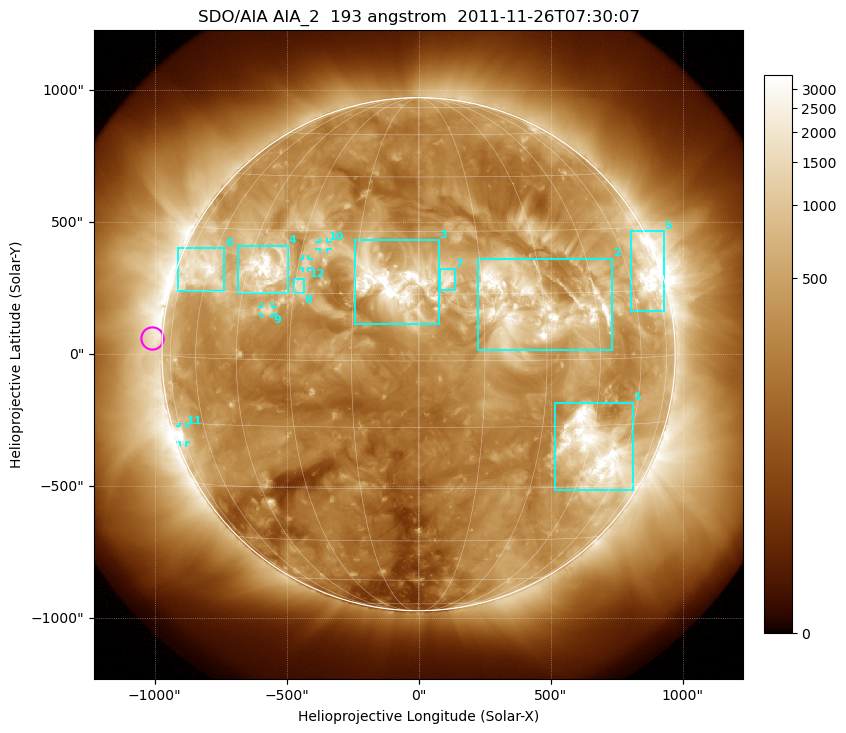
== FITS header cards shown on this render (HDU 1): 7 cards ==
TELESCOP= 'SDO/AIA'
INSTRUME= 'AIA_2'
WAVELNTH=                  193
WAVEUNIT= 'angstrom'
DATE-OBS= '2011-11-26T07:30:07.84'
CTYPE1  = 'HPLN-TAN'
CTYPE2  = 'HPLT-TAN'

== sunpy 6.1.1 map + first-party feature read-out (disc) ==
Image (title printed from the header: SDO/AIA AIA_2  193 angstrom  2011-11-26T07:30:07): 1024 x 1024 px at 2.4 arcsec/px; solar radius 972 arcsec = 405 px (full disc in frame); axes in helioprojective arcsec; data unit not stated in the header (colour bar unlabelled)
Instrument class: DISC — disc imager (sunpy class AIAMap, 193 A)
Bright regions (active regions / flare kernels): reference = the median radial profile (limb darkening/brightening removed); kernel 9 px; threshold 5 sigma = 899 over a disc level ~314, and >= 1.15x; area >= 12 px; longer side >= 10 px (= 24 arcsec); searched inside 0.97 R_sun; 12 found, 12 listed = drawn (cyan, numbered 1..; 4 of them under ~33 arcsec drawn as corner ticks so the feature stays visible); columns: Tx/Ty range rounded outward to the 5 arcsec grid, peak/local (2 s.f.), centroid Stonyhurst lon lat
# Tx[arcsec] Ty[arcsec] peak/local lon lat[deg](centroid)
1 515..810 -515..-185 15 +48 -21
2 225..735 15..365 11 +27 +13
3 -245..80 115..435 14 -6 +17
4 -685..-495 230..410 12 -39 +21
5 805..930 160..465 10 +69 +19
6 -915..-735 240..400 9.8 -63 +20
7 80..140 240..325 5.7 +7 +18
8 -475..-435 230..285 5.6 -29 +17
9 -595..-555 150..180 5.3 -37 +11
10 -375..-345 395..425 5.8 -24 +26
11 -905..-880 -335..-270 6.1 -73 -18
12 -440..-415 325..360 5.2 -28 +22
Off-limb structures (1.02-1.3 R_sun): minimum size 162 px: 2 found; the strongest spans PA ~40..130 deg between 1.02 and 1.3 R_sun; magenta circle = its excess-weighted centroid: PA ~85 deg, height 1.04 R_sun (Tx ~-1010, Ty ~60 arcsec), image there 2.4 x the reference